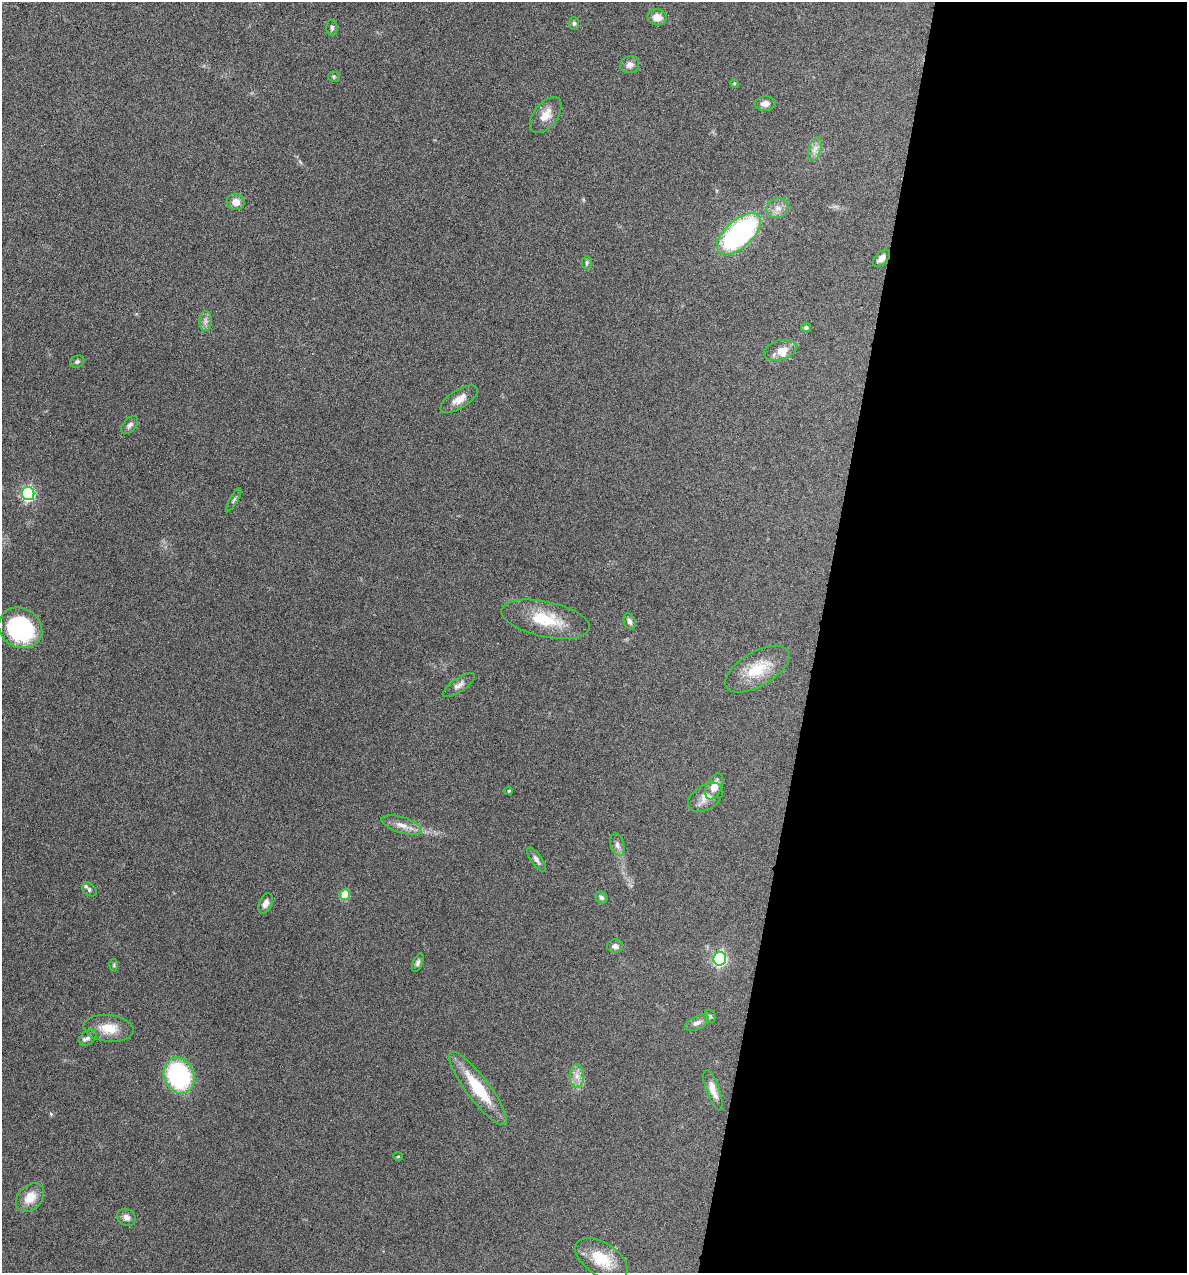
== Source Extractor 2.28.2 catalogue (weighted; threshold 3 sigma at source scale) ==
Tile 12 of 4 x 4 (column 4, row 3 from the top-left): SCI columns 3678-4862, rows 1272-2542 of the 5105 x 5085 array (HDU 1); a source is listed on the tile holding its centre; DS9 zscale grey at full resolution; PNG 1189 x 1275 px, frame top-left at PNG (2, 2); each listed source drawn as its Kron ellipse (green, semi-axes under 4 px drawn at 4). Shown black and unused: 31% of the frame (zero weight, under 4 of 8 exposures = <1% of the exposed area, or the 3 px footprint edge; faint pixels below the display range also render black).
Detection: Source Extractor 2.28.2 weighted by HDU 2 'WHT'; one run over the whole footprint, this tile lists its part. Background 0.189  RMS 0.0062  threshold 0.0253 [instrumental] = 3 sigma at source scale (4.09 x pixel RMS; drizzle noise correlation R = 1.36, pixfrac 0.8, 0.05/0.05 arcsec/px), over >= 5 px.
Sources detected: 54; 1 inside a brighter listed object's ellipse — not listed separately; the other 53 listed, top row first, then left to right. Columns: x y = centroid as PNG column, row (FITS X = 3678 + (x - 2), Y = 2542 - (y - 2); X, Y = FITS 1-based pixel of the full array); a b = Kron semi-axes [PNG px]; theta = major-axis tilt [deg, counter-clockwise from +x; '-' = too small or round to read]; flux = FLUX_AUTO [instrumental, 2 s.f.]
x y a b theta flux
657 17 9 8 - 5.4
574 23 6 5 - 1
332 28 8 5 89 1.3
630 65 9 8 - 3
334 77 6 5 - 0.86
734 83 4 3 - 0.51
765 104 10 7 4 3.6
546 115 21 12 51 6.5
815 149 12 6 71 3
236 202 9 8 - 4.9
778 208 11 9 26 3.9
739 234 27 13 43 110
882 258 10 6 46 2.9
587 263 6 5 - 1
206 321 10 6 -90 2.2
806 327 5 4 - 1.6
780 350 17 9 15 5.7
77 362 7 6 - 1.2
459 399 21 9 32 5.8
130 425 10 6 49 1.8
28 493 6 6 - 100
234 500 13 3 59 1.3
545 619 45 17 -12 23
630 621 8 5 -71 2
20 628 22 19 -30 66
757 669 36 17 30 19
459 685 19 6 34 3
714 786 14 7 65 6.4
509 791 4 3 - 0.54
705 797 19 12 33 5.8
402 825 21 8 -17 5.3
617 845 11 6 -73 2.4
536 859 14 5 -55 2.1
89 889 8 5 -43 1.5
345 895 5 5 - 18
601 898 6 5 - 1.5
265 903 10 6 68 2.8
615 946 8 6 2 2.6
720 959 7 6 - 94
418 963 9 5 68 1.4
114 965 6 4 89 0.73
710 1016 7 5 -58 1
697 1023 13 6 26 2.8
109 1028 25 13 -6 11
88 1038 10 6 40 2.1
179 1076 18 15 -67 68
577 1076 11 7 90 4
478 1088 45 11 -53 24
713 1090 21 6 -70 5
398 1156 5 3 - 0.46
30 1197 16 12 47 8.4
126 1217 10 8 -35 2.8
601 1259 29 16 -33 16